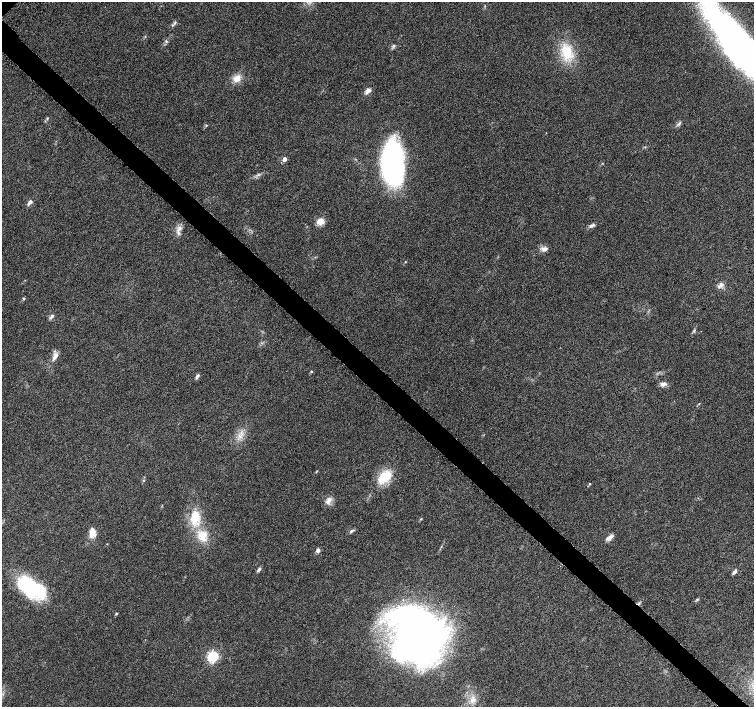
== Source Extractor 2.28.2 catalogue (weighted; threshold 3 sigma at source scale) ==
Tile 6 of 4 x 4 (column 2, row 2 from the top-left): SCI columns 1552-3054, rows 3081-4489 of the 6097 x 6093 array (HDU 1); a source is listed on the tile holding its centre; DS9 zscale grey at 2 x 2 block average (1 PNG px = mean of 2 x 2 image px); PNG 756 x 709 px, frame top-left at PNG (2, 2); no overlay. Shown black and unused: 4% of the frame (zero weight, under 5 of 9 exposures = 3% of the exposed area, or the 3 px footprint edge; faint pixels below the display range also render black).
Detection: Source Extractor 2.28.2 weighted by HDU 2 'WHT'; one run over the whole footprint, this tile lists its part. Background 0.0304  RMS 0.0022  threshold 0.00916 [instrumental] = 3 sigma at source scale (4.09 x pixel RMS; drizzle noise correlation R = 1.36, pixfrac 0.8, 0.0396/0.0396 arcsec/px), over >= 5 px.
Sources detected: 50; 2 inside a brighter object's white glare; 1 cosmic-ray / hot-pixel residue — not listed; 1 inside a brighter listed object's ellipse — not listed separately; the other 46 listed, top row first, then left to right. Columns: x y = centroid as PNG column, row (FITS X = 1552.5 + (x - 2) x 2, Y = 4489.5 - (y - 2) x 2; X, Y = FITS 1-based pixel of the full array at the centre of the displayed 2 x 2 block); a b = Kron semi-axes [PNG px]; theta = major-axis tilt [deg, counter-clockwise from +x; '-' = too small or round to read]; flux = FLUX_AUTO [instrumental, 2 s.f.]
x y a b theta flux
175 22 5 3 - 0.77
166 41 4 4 - 0.68
394 46 5 3 - 0.82
740 46 77 20 -52 380
567 52 22 15 -86 14
237 78 12 8 36 4
368 91 8 5 40 1.9
47 118 3 3 - 0.4
679 124 6 4 49 0.99
546 133 2 2 - 0.19
284 159 3 3 - 3.2
393 163 37 17 -86 110
30 202 7 4 50 1.4
320 221 8 6 23 4.3
592 225 10 4 17 1.4
179 229 9 5 44 2.2
544 249 9 5 13 2.1
405 262 3 2 - 0.26
721 285 8 6 40 2
23 298 3 3 - 0.59
52 316 6 4 49 1.2
694 331 4 3 - 0.55
55 356 12 5 56 2.9
311 371 3 3 - 0.48
197 376 6 4 54 1.1
663 384 9 5 2 1.9
699 404 3 2 - 0.26
239 436 5 2 - 0.58
384 477 18 10 38 13
590 484 3 3 - 0.42
328 500 10 6 63 2.6
195 517 20 13 86 13
421 519 4 2 - 0.32
351 531 6 3 29 0.83
92 533 12 8 -90 4.2
202 536 15 12 -83 8.9
609 538 11 5 32 2.4
318 550 3 3 - 2.3
259 569 6 4 46 1.2
734 572 7 4 48 1.3
27 585 29 15 -40 37
697 599 4 3 - 0.58
116 613 3 2 - 0.56
420 634 43 37 -44 400
213 656 4 4 - 62
473 699 8 7 - 3.1
Isophote crosses this tile's border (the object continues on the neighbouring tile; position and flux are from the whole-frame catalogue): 1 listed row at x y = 740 46